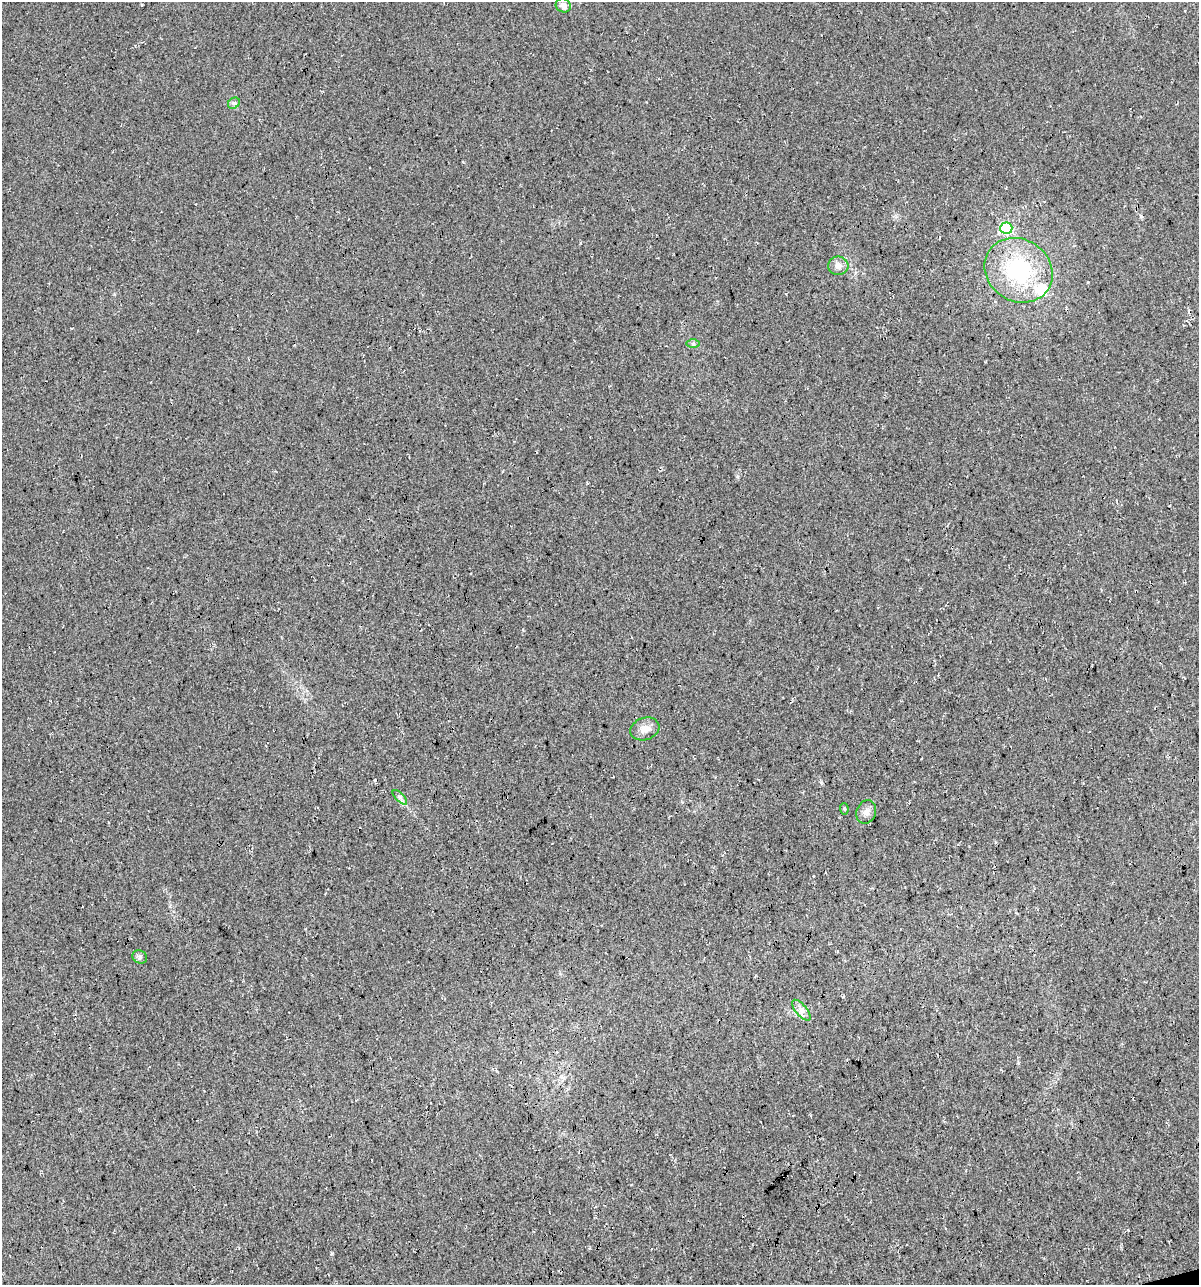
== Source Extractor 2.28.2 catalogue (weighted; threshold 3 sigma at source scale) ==
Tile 6 of 4 x 4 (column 2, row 2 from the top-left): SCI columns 1242-2438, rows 2565-3847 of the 4927 x 5129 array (HDU 1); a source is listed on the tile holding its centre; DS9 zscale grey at full resolution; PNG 1201 x 1287 px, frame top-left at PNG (2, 2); each listed source drawn as its Kron ellipse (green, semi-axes under 4 px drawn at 4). Shown black and unused: <1% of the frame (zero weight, under 3 of 4 exposures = <1% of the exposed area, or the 3 px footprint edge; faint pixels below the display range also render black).
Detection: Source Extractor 2.28.2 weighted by HDU 2 'WHT'; one run over the whole footprint, this tile lists its part. Background 0.0217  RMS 0.008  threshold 0.0359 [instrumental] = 3 sigma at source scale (4.5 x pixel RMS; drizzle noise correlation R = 1.50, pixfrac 1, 0.0396/0.0396 arcsec/px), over >= 5 px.
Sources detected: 14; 1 cosmic-ray / hot-pixel residue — neither listed nor drawn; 1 inside a brighter listed object's ellipse — not listed separately; the other 12 listed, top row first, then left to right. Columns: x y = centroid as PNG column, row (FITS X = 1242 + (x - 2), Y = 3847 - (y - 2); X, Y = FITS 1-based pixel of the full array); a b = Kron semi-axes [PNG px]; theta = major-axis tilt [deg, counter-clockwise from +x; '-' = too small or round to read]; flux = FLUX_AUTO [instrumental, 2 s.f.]
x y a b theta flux
563 5 8 7 - 4.7
234 103 6 5 - 1.7
1006 228 6 6 - 68
838 266 10 9 - 4.7
1018 270 35 31 -34 73
693 343 6 4 0 1.4
645 729 15 11 19 6.9
400 797 9 3 -45 1.8
844 809 6 4 -85 1.1
866 812 12 9 71 4.3
140 957 7 6 - 2.1
801 1010 13 5 -50 3.9
Unlisted compact peaks at least as high as the median listed source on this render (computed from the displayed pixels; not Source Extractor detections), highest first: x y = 332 1253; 1141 216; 737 476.